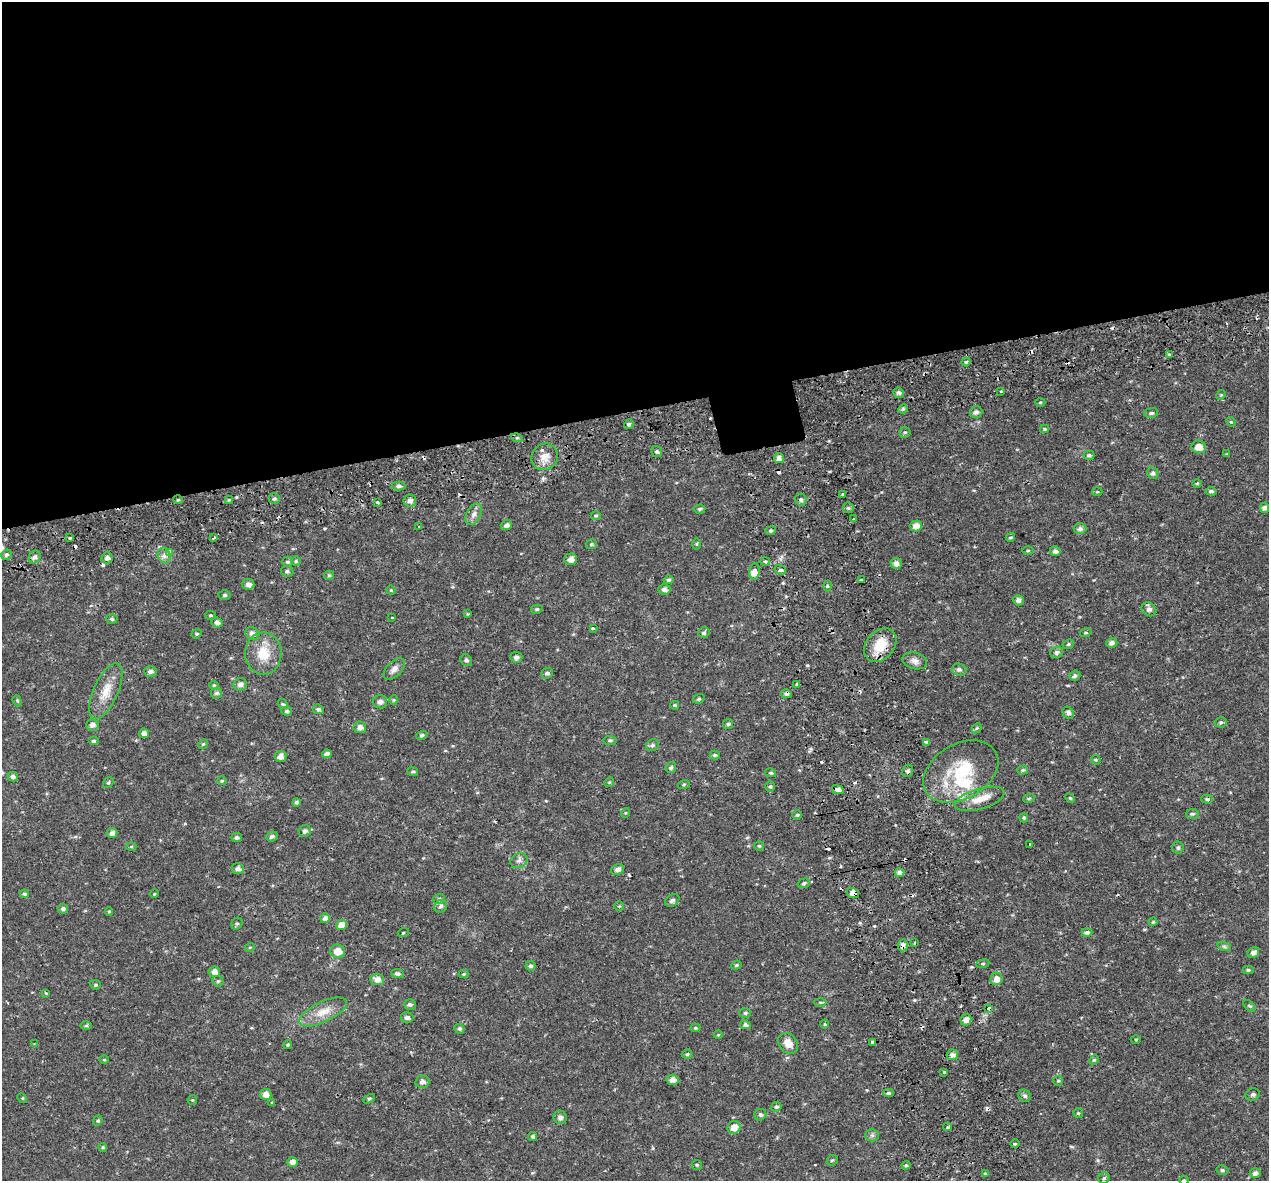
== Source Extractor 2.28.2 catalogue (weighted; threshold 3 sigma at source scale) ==
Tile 2 of 4 x 4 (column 2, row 1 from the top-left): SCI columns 1320-2586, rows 3698-4876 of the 5174 x 4987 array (HDU 1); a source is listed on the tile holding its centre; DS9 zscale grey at full resolution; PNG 1271 x 1183 px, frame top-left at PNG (2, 2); each listed source drawn as its Kron ellipse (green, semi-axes under 4 px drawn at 4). Shown black and unused: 35% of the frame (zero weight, under 2 of 3 exposures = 5% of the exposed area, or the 3 px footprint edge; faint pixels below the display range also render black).
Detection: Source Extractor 2.28.2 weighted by HDU 2 'WHT'; one run over the whole footprint, this tile lists its part. Background 0.0266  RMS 0.0031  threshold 0.0138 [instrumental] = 3 sigma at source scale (4.5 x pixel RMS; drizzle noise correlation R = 1.50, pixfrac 1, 0.0396/0.0396 arcsec/px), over >= 5 px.
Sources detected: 279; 23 cosmic-ray / hot-pixel residue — neither listed nor drawn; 5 inside a brighter listed object's ellipse — not listed separately; the other 251 listed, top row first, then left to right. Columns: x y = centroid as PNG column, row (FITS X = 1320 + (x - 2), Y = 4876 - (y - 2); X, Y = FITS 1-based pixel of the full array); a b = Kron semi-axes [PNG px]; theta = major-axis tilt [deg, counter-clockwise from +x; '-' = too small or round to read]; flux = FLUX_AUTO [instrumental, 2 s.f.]
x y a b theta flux
1169 355 3 3 - 0.45
966 362 4 4 - 0.38
1001 392 3 3 - 2
899 393 5 5 - 0.96
1221 395 5 4 - 0.39
1040 402 5 3 - 0.35
903 409 5 4 - 0.45
976 412 6 5 - 0.95
1151 413 7 5 9 0.62
1231 422 5 4 - 0.33
629 424 5 4 - 0.68
1045 429 4 4 - 0.35
905 432 5 5 - 0.44
517 438 6 4 -17 0.44
1199 447 7 6 - 2.5
657 452 6 5 - 0.67
1227 454 4 4 - 0.25
1089 455 5 4 - 0.61
545 457 14 12 50 3.1
779 458 5 5 - 1.4
1153 473 6 5 - 0.85
1197 483 5 3 - 0.26
398 486 7 4 1 0.83
1211 491 5 4 - 0.68
1097 492 5 3 - 0.29
843 494 3 3 - 0.75
274 499 5 5 - 0.64
178 500 5 3 - 0.34
229 500 4 4 - 0.34
410 500 6 6 - 1.1
801 500 6 5 - 0.86
378 502 4 3 - 0.45
848 508 5 5 - 0.6
1264 508 5 4 - 0.82
700 509 6 4 3 0.56
474 514 11 7 63 1.5
596 515 5 3 - 0.34
854 519 3 3 - 0.8
506 525 6 5 - 1.2
916 526 6 5 - 2.3
418 527 3 3 - 1
1080 529 6 5 - 0.95
771 531 5 4 - 0.52
1010 537 5 4 - 0.43
70 538 3 3 - 0.78
213 538 3 2 - 0.53
591 544 5 5 - 0.5
697 544 5 3 - 0.34
1028 550 6 4 1 0.33
1055 551 5 4 - 0.97
170 552 3 3 - 2.1
6 555 5 5 - 0.63
164 556 8 6 -70 1.2
35 557 7 5 63 1.1
107 558 6 5 - 1.1
571 559 6 6 - 1.5
296 561 5 5 - 0.4
765 561 5 3 - 0.42
288 562 5 5 - 0.64
896 564 6 5 - 1.5
780 570 6 4 -19 0.56
287 571 6 5 - 0.63
754 571 8 5 81 3.9
329 575 5 4 - 0.45
669 580 5 4 - 0.55
861 580 4 2 - 0.48
248 584 6 5 - 1.3
827 586 5 3 - 0.37
664 589 6 5 - 1.2
391 590 4 4 - 0.35
225 595 6 4 1 0.51
1018 600 5 5 - 1.1
537 609 6 4 12 0.44
1149 609 8 6 -37 1.2
467 614 3 2 - 0.35
210 615 5 4 - 0.39
392 618 3 3 - 0.94
112 619 6 5 - 0.52
217 622 6 5 - 1.1
593 628 4 3 - 0.35
704 633 6 5 - 0.58
1086 633 6 4 18 0.37
197 634 5 4 - 0.42
252 634 7 6 - 1.4
1112 643 5 5 - 1.2
1068 644 6 4 23 0.41
880 645 19 14 50 6.9
1057 652 7 5 28 0.75
263 653 21 18 -89 6.9
516 657 6 5 - 0.98
466 660 6 5 - 0.69
915 661 12 8 -16 1.6
394 669 13 7 44 1.5
959 669 7 6 - 0.93
150 671 6 5 - 0.92
547 673 6 5 - 0.76
1075 676 6 5 - 0.85
240 684 6 6 - 1.3
214 685 5 4 - 0.4
797 685 4 3 - 1.5
106 691 30 12 66 5.4
217 693 5 5 - 0.63
786 694 5 4 - 0.86
699 699 6 4 20 0.41
394 700 4 4 - 0.33
17 701 6 4 -68 0.38
380 702 7 6 - 1.2
283 704 5 4 - 0.39
675 705 4 3 - 0.35
318 709 5 4 - 0.58
287 711 5 4 - 0.62
1068 713 6 5 - 0.85
1221 722 6 5 - 0.55
728 724 5 5 - 0.55
92 725 6 6 - 1.3
360 727 6 5 - 1.4
977 728 6 4 45 0.4
144 733 5 4 - 1.4
422 735 6 4 20 0.58
610 740 6 4 -7 0.59
93 741 5 4 - 0.56
926 742 4 4 - 0.55
203 744 5 4 - 0.36
653 745 7 5 31 0.67
327 754 5 4 - 1.3
715 755 5 4 - 0.49
280 756 6 5 - 1.7
1096 760 5 4 - 0.32
671 768 5 5 - 0.62
1023 770 5 4 - 0.48
908 771 6 5 - 0.76
961 771 40 27 30 18
413 772 5 4 - 0.52
771 773 5 4 - 0.48
13 777 5 4 - 0.95
222 781 5 4 - 0.39
609 782 5 4 - 0.36
108 783 6 4 53 0.43
684 784 6 4 19 0.37
770 786 5 5 - 0.43
838 790 6 4 -14 1.4
1029 798 6 3 19 0.41
1070 798 5 4 - 0.37
980 799 25 10 17 4.4
1207 799 6 4 -1 0.53
296 802 4 4 - 0.67
625 813 5 3 - 0.27
1192 814 6 5 - 0.6
797 815 5 4 - 0.43
1024 818 4 4 - 0.47
305 831 6 6 - 0.92
112 833 5 5 - 1.2
272 836 6 5 - 0.78
237 837 5 5 - 0.82
1030 844 3 3 - 0.67
759 846 5 5 - 0.38
131 847 5 3 - 0.33
1178 848 6 6 - 0.59
519 861 9 7 30 1.1
238 869 6 5 - 1.2
617 870 7 5 27 1
899 873 5 4 - 1.5
804 883 6 4 17 0.52
853 893 6 5 - 1.8
25 894 4 4 - 0.58
154 894 4 3 - 0.29
439 899 6 5 - 0.58
672 900 8 5 35 0.83
441 906 7 6 - 0.84
619 906 4 4 - 0.33
63 909 5 5 - 0.83
109 912 4 4 - 0.35
325 918 5 5 - 1.2
1153 922 4 4 - 0.3
237 923 6 5 - 0.54
342 925 5 5 - 3.4
1087 932 5 4 - 0.79
403 933 5 3 - 0.3
914 942 3 2 - 0.43
903 945 6 5 - 1.7
1224 946 7 4 -19 0.58
250 947 5 3 - 0.32
338 951 7 7 - 3.6
1253 953 6 5 - 1.1
983 964 6 3 8 0.37
736 965 5 4 - 0.41
530 966 5 4 - 0.66
1248 970 6 4 -1 0.53
214 972 5 5 - 1.8
397 974 6 4 -4 0.87
464 974 5 4 - 0.31
377 979 7 5 -5 2.1
997 979 6 6 - 2.1
218 981 6 5 - 0.49
95 985 5 4 - 0.43
46 993 4 4 - 0.25
820 1002 6 3 -1 0.36
410 1004 6 5 - 0.74
1249 1006 7 3 -45 0.37
988 1008 3 3 - 2.7
323 1012 26 10 26 4.4
745 1013 6 5 - 0.54
407 1017 6 5 - 1
966 1020 6 5 - 1.8
825 1024 4 3 - 0.27
745 1025 5 4 - 0.8
86 1026 6 4 1 0.43
695 1028 5 4 - 0.38
459 1029 5 4 - 0.6
718 1035 4 3 - 0.22
1136 1039 5 3 - 0.28
873 1042 4 3 - 1.1
788 1043 11 9 -53 2.8
34 1044 3 2 - 0.21
288 1045 4 4 - 0.45
687 1054 5 4 - 0.48
952 1055 6 5 - 1.3
104 1060 5 3 - 0.3
1094 1060 5 4 - 0.34
944 1072 3 3 - 1.3
673 1080 6 5 - 1.7
1058 1081 5 4 - 0.4
422 1082 7 6 - 1.2
888 1093 5 4 - 0.63
266 1094 6 5 - 1.9
1253 1094 7 6 - 0.75
1025 1096 6 5 - 0.72
22 1098 5 4 - 0.29
369 1099 6 4 29 0.46
192 1100 5 4 - 0.33
272 1103 3 3 - 0.71
776 1107 5 5 - 0.53
1078 1113 5 4 - 0.37
760 1115 6 5 - 0.65
560 1117 7 6 - 1.1
98 1121 5 4 - 0.4
734 1127 7 6 - 2.6
947 1127 4 3 - 0.51
872 1135 6 6 - 0.67
533 1136 5 4 - 0.5
1015 1144 5 3 - 0.42
103 1147 4 3 - 0.41
832 1160 6 5 - 0.44
292 1162 5 5 - 1.6
697 1165 5 5 - 0.43
906 1165 4 4 - 0.42
1222 1170 6 4 -14 0.5
1255 1173 5 5 - 0.96
985 1174 3 3 - 1.3
1104 1178 6 5 - 0.55
1184 1180 5 4 - 0.31
Overlapping masked pixels (flux is a lower limit): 5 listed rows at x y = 880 645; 786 694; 853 893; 903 945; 873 1042
Isophote crosses this tile's border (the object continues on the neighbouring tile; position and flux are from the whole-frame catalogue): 1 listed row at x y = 1184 1180